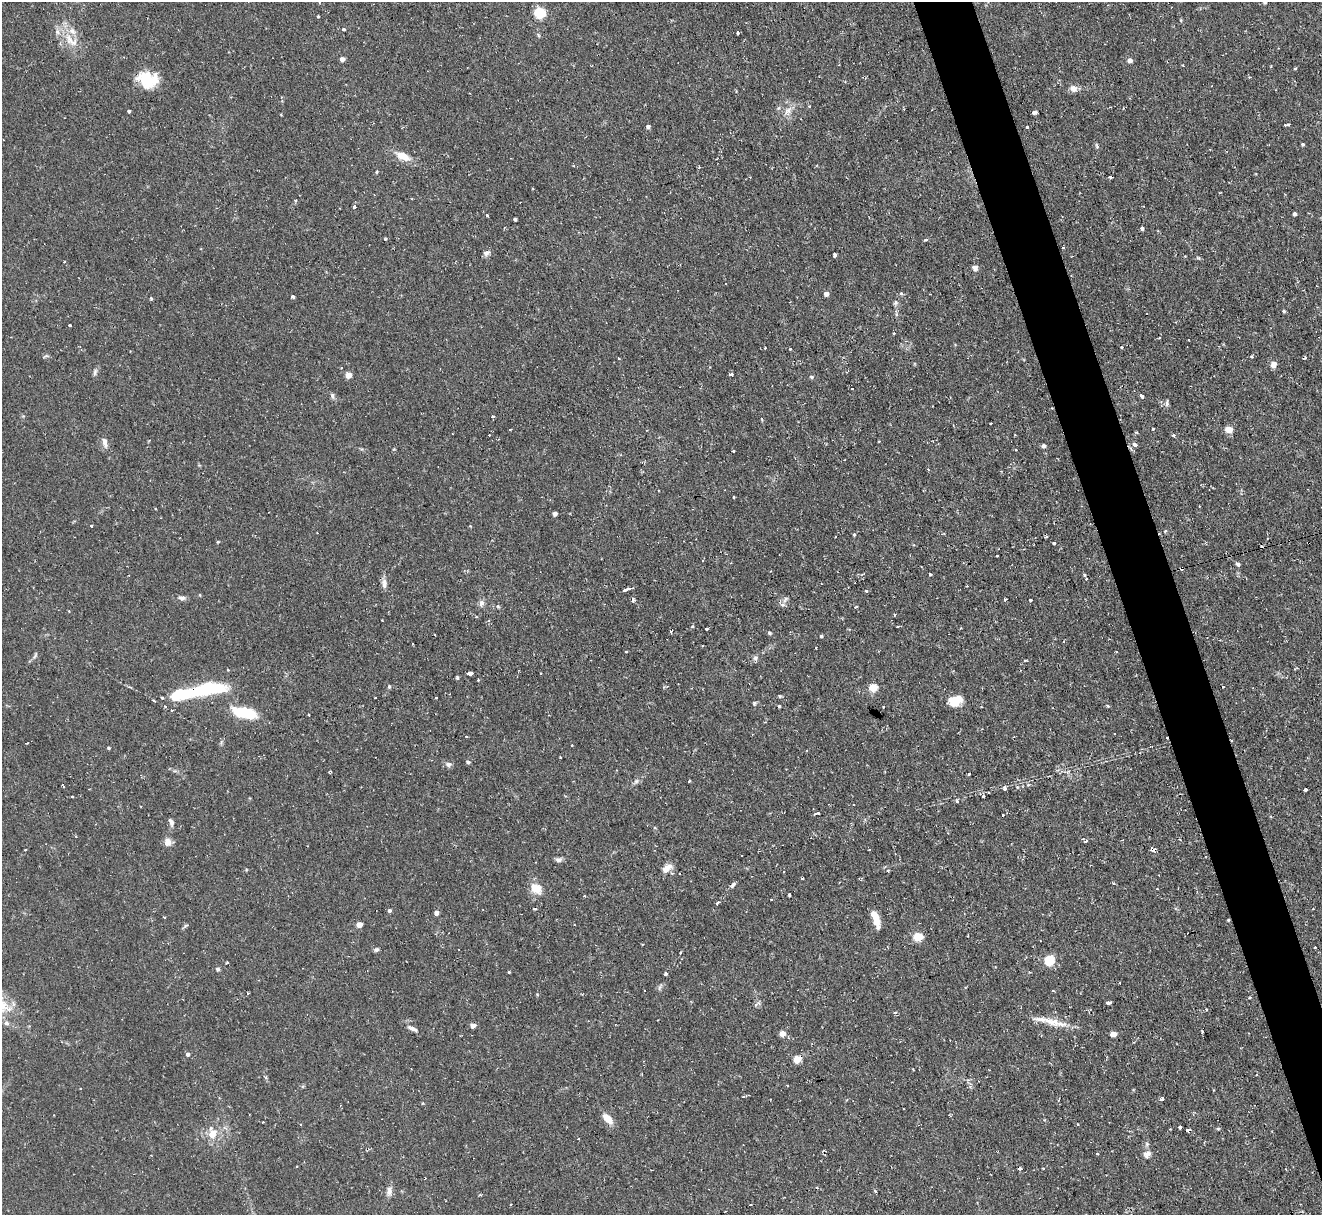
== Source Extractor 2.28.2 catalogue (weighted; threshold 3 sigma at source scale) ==
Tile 6 of 4 x 4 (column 2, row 2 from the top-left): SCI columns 1321-2640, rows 2567-3779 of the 5279 x 5261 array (HDU 1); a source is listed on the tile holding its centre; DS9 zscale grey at full resolution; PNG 1324 x 1217 px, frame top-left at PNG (2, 2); no overlay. Shown black and unused: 4% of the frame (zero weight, under 2 of 3 exposures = <1% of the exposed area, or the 3 px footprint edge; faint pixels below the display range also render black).
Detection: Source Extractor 2.28.2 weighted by HDU 2 'WHT'; one run over the whole footprint, this tile lists its part. Background 0.126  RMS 0.0071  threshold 0.0318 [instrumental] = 3 sigma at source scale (4.5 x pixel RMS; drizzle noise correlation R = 1.50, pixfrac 1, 0.05/0.05 arcsec/px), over >= 5 px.
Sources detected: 239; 1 inside a brighter object's white glare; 31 cosmic-ray / hot-pixel residue — not listed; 5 inside a brighter listed object's ellipse — not listed separately; the other 202 listed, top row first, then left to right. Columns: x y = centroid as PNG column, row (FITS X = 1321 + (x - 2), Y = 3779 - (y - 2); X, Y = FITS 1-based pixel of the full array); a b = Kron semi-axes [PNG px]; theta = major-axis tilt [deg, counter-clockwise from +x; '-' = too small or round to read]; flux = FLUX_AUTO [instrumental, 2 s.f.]
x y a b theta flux
1265 2 3 3 - 0.98
539 12 5 5 - 59
318 17 4 2 - 0.59
344 29 3 3 - 2
738 33 3 3 - 2.1
71 41 25 13 -39 14
342 59 4 4 - 4.8
1130 60 5 4 - 3.4
1183 65 3 2 - 0.86
1271 67 3 2 - 1.2
1294 69 4 3 - 0.79
1249 77 3 2 - 1.1
147 79 23 17 -17 21
1073 88 9 9 - 3.6
1110 107 2 2 - 0.6
129 111 3 3 - 1.2
788 111 12 8 50 4.9
1034 112 5 3 - 2.1
1289 124 3 3 - 1.6
648 126 4 4 - 1.9
1027 127 4 3 - 5.1
1303 144 3 3 - 1
1096 146 7 3 -80 1
403 156 20 10 -25 9.2
377 172 5 3 - 0.65
354 207 3 3 - 12
1295 214 4 4 - 1.9
487 216 3 3 - 1.5
515 219 3 3 - 1.3
1142 228 3 3 - 4.2
385 239 3 3 - 1
925 240 3 3 - 1.5
1063 248 3 2 - 0.77
486 253 9 6 8 2.2
834 255 4 3 - 1.3
975 268 7 6 - 2.4
901 293 4 4 - 1.2
826 294 4 4 - 3.5
293 297 3 3 - 13
151 299 3 3 - 0.94
895 303 8 5 84 1.5
1284 311 5 4 - 0.96
70 325 3 3 - 3.3
894 333 3 3 - 1.6
1122 347 3 3 - 1.3
790 349 3 2 - 2.6
46 356 7 4 17 1.1
1252 357 4 3 - 0.72
1305 358 4 3 - 1.9
619 359 3 2 - 0.73
1273 364 9 8 - 3.2
341 368 3 2 - 0.88
95 372 10 5 72 1.8
731 374 4 3 - 3.1
348 375 4 4 - 9.7
811 377 6 5 - 0.92
852 389 3 2 - 0.49
332 396 9 5 -74 1.7
1142 396 4 3 - 4.1
1167 403 10 4 84 1.4
1052 408 3 2 - 0.76
492 417 3 3 - 1.4
990 423 3 3 - 1.5
1153 429 3 3 - 1.1
1229 429 5 5 - 16
510 430 3 3 - 1.1
489 435 2 2 - 0.51
1173 435 4 3 - 1.7
105 442 14 6 -80 3.5
1135 444 4 3 - 4.7
1043 446 4 4 - 2.1
1016 449 3 2 - 0.69
733 451 2 2 - 0.52
734 497 4 2 - 0.74
1199 506 2 2 - 0.53
156 509 2 2 - 0.69
555 514 4 4 - 3
91 526 3 3 - 1.9
854 535 4 4 - 0.73
1046 537 3 3 - 1.4
218 542 4 3 - 0.75
1309 542 3 2 - 0.63
1054 543 3 3 - 4
1238 564 5 4 - 1.7
930 574 3 3 - 1.2
1086 579 3 2 - 0.55
384 584 14 6 -88 3.5
967 586 3 2 - 0.74
626 590 7 3 21 6.1
866 591 3 3 - 1.4
182 598 9 6 -14 2.3
633 600 4 3 - 3
1005 600 3 3 - 1.2
1030 600 3 2 - 0.67
481 603 9 7 85 2.7
856 607 3 3 - 1.3
69 611 3 3 - 0.46
693 626 3 3 - 1.1
897 627 3 2 - 0.84
706 629 3 3 - 2.1
671 632 3 2 - 1.9
769 633 6 4 -40 1.1
821 636 4 4 - 0.91
1064 641 3 3 - 0.69
413 644 3 2 - 0.89
702 646 3 2 - 0.45
626 652 3 3 - 0.9
35 655 10 3 64 1.2
755 658 7 6 - 2
1025 660 4 3 - 0.85
540 673 3 2 - 0.52
469 674 4 3 - 38
389 686 5 4 - 0.96
873 687 5 5 - 21
1223 687 3 3 - 1
204 690 45 12 9 50
436 698 3 3 - 0.84
958 699 19 9 50 9.2
153 700 5 3 - 0.91
779 706 3 3 - 1
1108 706 5 3 - 0.83
883 707 3 2 - 0.63
171 710 3 2 - 1.1
244 711 16 8 -15 49
309 715 3 3 - 0.88
1114 734 3 3 - 1.7
1166 738 3 2 - 1.4
572 745 3 2 - 0.57
468 762 5 4 - 1.3
448 764 8 7 - 2.3
330 772 4 3 - 1
969 774 3 3 - 1.3
636 781 7 5 45 1.7
689 781 3 2 - 0.9
1028 785 4 4 - 1.1
1005 788 4 3 - 3.7
1306 790 3 3 - 5.2
983 796 3 3 - 1.1
957 801 4 4 - 1
817 813 5 3 - 2.2
1003 815 3 3 - 1.3
171 822 11 6 -66 2.4
1086 841 5 3 - 1.2
167 842 8 7 - 5.8
1153 849 5 4 - 8.2
25 850 3 3 - 0.99
869 850 2 2 - 0.46
559 860 10 6 5 2.1
666 868 13 7 39 5.7
888 870 4 3 - 0.84
783 871 3 2 - 0.85
733 885 4 3 - 3.8
536 888 16 12 -42 9.2
789 895 4 3 - 1.7
771 900 2 2 - 0.58
718 902 4 3 - 2.1
535 909 4 3 - 0.99
389 910 4 4 - 1.4
436 913 4 4 - 4
164 917 3 3 - 0.89
876 918 16 6 -70 12
1228 920 3 3 - 0.77
359 924 4 4 - 7.8
917 937 5 5 - 29
1315 948 3 2 - 0.8
376 950 6 5 - 1.4
680 953 3 3 - 1.8
1049 960 5 5 - 52
227 963 3 3 - 2.4
218 969 6 5 - 1.2
509 972 3 3 - 0.65
666 974 3 3 - 2
1053 991 4 2 - 0.54
248 993 3 2 - 0.72
1108 1003 4 3 - 6.7
1206 1009 3 3 - 0.96
1050 1021 45 8 -14 13
6 1023 7 6 - 1.9
473 1025 4 4 - 4.7
413 1029 14 5 -24 2.7
1202 1032 3 2 - 1.2
782 1034 7 6 - 4.1
1113 1034 5 4 - 7.8
188 1054 5 4 - 2
797 1059 5 5 - 20
787 1085 3 2 - 1.1
743 1096 4 3 - 0.84
1162 1099 3 3 - 9
608 1119 12 6 -46 8.4
1077 1125 3 3 - 1.2
1180 1127 4 3 - 2.2
1218 1129 6 4 0 0.77
1187 1130 4 3 - 3.4
213 1134 13 10 64 8.6
1147 1144 6 5 - 1.4
1097 1154 3 3 - 1
1147 1154 10 9 - 3.6
297 1166 3 2 - 0.66
1043 1168 3 3 - 0.9
1020 1169 3 3 - 2.3
389 1191 12 7 85 3.6
875 1191 3 3 - 1.4
Overlapping masked pixels (flux is a lower limit): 7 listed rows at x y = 147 79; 1052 408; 1309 542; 204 690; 1166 738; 1153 849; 1228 920
Isophote crosses this tile's border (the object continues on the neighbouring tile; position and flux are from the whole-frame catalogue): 1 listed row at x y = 1265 2
Unlisted compact peaks at least as high as the median listed source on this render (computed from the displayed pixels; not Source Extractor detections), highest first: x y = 754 703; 457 677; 780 696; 108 748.